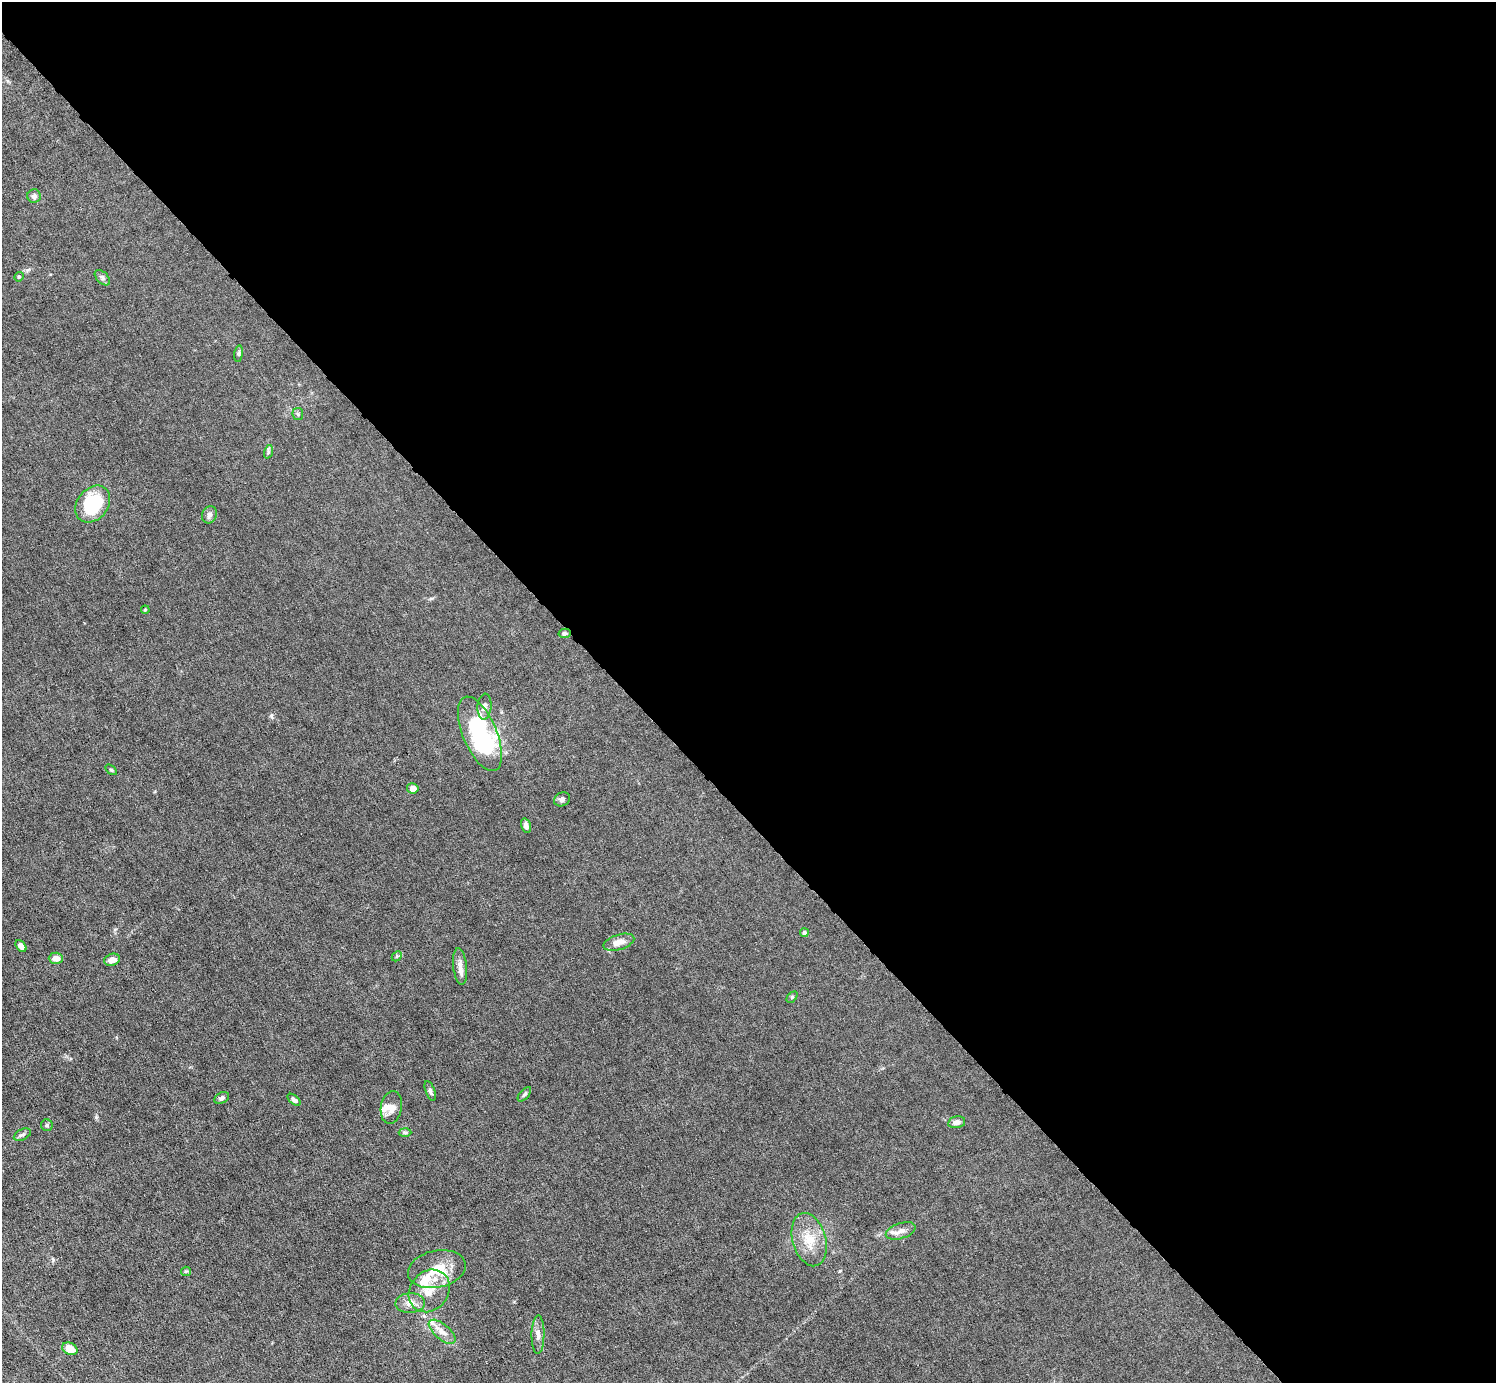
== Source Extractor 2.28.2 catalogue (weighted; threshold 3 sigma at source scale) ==
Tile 8 of 4 x 4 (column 4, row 2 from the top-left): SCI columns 4481-5974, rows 3057-4437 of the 5974 x 5972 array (HDU 1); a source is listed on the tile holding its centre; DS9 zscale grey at full resolution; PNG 1498 x 1385 px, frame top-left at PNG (2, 2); each listed source drawn as its Kron ellipse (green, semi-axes under 4 px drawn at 4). Shown black and unused: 58% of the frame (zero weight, under 6 of 12 exposures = <1% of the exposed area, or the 3 px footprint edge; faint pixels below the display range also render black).
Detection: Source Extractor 2.28.2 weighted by HDU 2 'WHT'; one run over the whole footprint, this tile lists its part. Background 0.0141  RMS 0.0031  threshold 0.0125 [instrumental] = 3 sigma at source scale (4.09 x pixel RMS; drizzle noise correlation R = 1.36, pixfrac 0.8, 0.05/0.05 arcsec/px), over >= 5 px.
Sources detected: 45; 3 inside a brighter listed object's ellipse — not listed separately; the other 42 listed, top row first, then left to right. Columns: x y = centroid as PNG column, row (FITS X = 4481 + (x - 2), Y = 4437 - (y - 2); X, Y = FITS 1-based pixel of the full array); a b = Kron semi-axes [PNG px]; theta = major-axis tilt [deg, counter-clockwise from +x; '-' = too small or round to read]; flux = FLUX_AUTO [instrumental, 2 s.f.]
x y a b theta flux
34 196 7 6 - 0.99
19 277 5 4 - 0.35
102 278 9 5 -45 0.73
239 354 8 4 82 0.47
298 414 6 5 - 0.46
268 452 7 4 72 0.5
93 504 20 15 51 18
209 515 9 7 69 1.2
145 610 4 3 - 0.26
564 633 6 4 11 0.63
484 707 13 7 86 1.4
480 734 40 17 -67 40
111 770 6 3 -36 0.32
413 788 5 5 - 1.7
562 799 8 6 30 0.87
526 826 7 5 -74 1.2
804 933 4 4 - 0.77
619 942 16 7 16 3
21 946 7 4 -50 1.3
397 956 5 4 - 0.36
56 958 7 5 -1 2
112 960 8 6 17 2
460 966 18 7 -84 1.8
792 997 6 4 45 0.37
430 1091 10 4 -69 0.83
524 1094 9 4 48 0.55
222 1098 8 5 28 0.82
294 1100 8 4 -39 0.84
391 1107 16 10 79 2.4
957 1122 9 6 12 1.5
47 1125 6 5 - 0.49
405 1132 6 4 -2 0.41
22 1135 9 5 27 0.72
901 1231 15 7 17 2
809 1240 27 16 -74 6.8
437 1269 29 18 12 8.6
186 1271 5 4 - 0.33
429 1291 23 19 51 6.6
410 1303 14 10 3 2.3
442 1332 16 7 -40 2.3
538 1335 19 6 89 1.9
70 1349 8 6 -26 3.7
Overlapping masked pixels (flux is a lower limit): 1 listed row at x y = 564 633
Unlisted compact peaks at least as high as the median listed source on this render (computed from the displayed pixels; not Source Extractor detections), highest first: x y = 96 1117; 271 716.